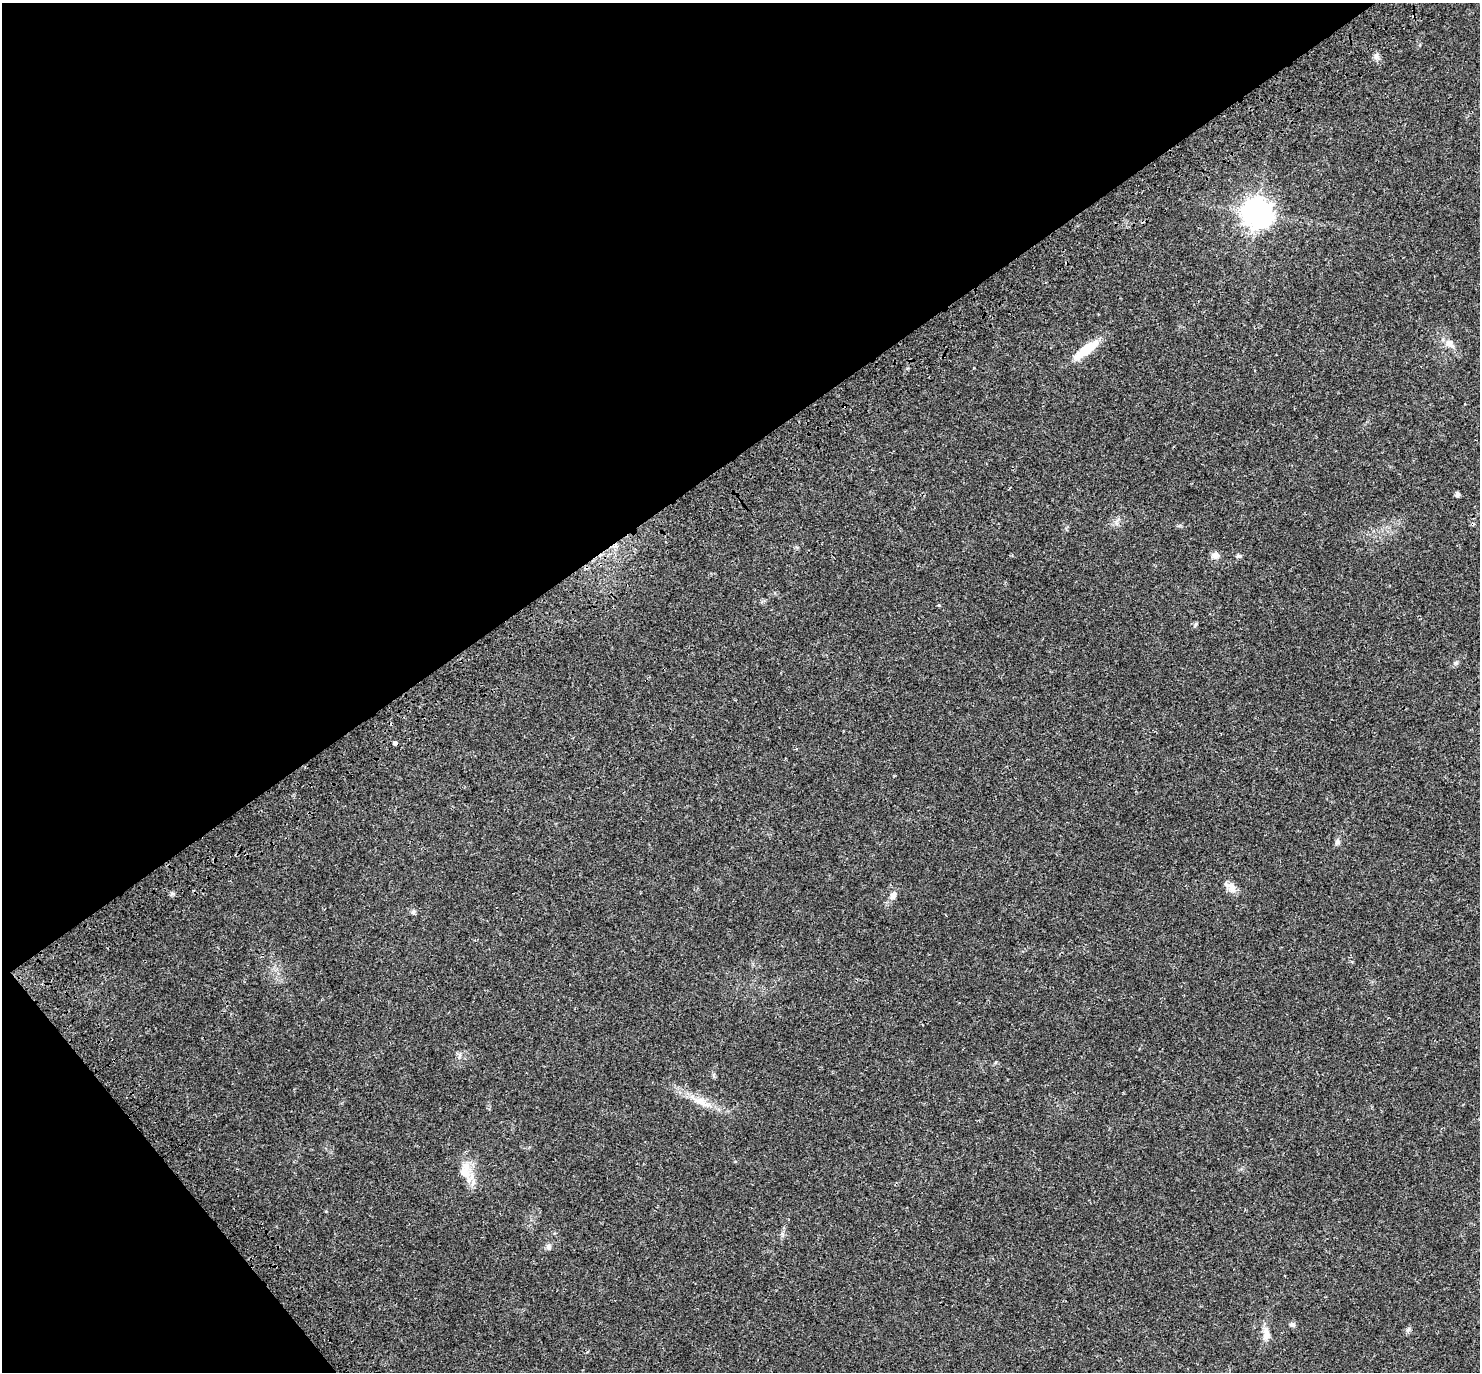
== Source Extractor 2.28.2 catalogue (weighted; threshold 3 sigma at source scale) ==
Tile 5 of 4 x 4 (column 1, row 2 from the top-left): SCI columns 127-1604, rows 3031-4400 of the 6170 x 6120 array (HDU 1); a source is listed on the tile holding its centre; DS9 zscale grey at full resolution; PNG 1482 x 1374 px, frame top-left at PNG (2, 3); no overlay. Shown black and unused: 37% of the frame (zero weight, under 3 of 4 exposures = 9% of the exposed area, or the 3 px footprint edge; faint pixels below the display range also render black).
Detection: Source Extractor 2.28.2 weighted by HDU 2 'WHT'; one run over the whole footprint, this tile lists its part. Background 0.0357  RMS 0.0036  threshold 0.0163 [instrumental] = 3 sigma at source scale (4.5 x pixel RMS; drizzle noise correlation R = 1.50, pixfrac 1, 0.0396/0.0396 arcsec/px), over >= 5 px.
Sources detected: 20; all 20 listed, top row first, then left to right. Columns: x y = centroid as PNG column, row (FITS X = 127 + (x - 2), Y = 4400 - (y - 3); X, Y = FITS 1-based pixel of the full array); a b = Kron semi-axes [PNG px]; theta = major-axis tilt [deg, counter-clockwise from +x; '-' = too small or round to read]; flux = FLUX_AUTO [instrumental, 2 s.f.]
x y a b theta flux
1376 56 10 6 81 1.2
1257 213 10 9 - 410
1450 344 15 9 -46 2.8
1086 350 34 9 38 9.4
1457 494 5 4 - 1.3
1215 555 10 9 - 1.8
1238 556 7 5 0 0.63
939 605 5 3 - 0.33
1196 624 6 4 19 0.45
395 743 4 4 - 2.6
1337 842 9 6 68 0.98
1231 887 18 10 -38 2.9
893 895 11 7 64 1.7
413 912 8 5 -62 0.76
701 1102 31 9 -25 6
465 1170 25 14 84 6.4
549 1247 8 7 - 1.1
1292 1325 8 5 -21 0.88
1408 1330 8 5 62 0.81
1266 1333 18 9 88 3.1
Unlisted compact peaks at least as high as the median listed source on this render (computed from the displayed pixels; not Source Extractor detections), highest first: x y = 1455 663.